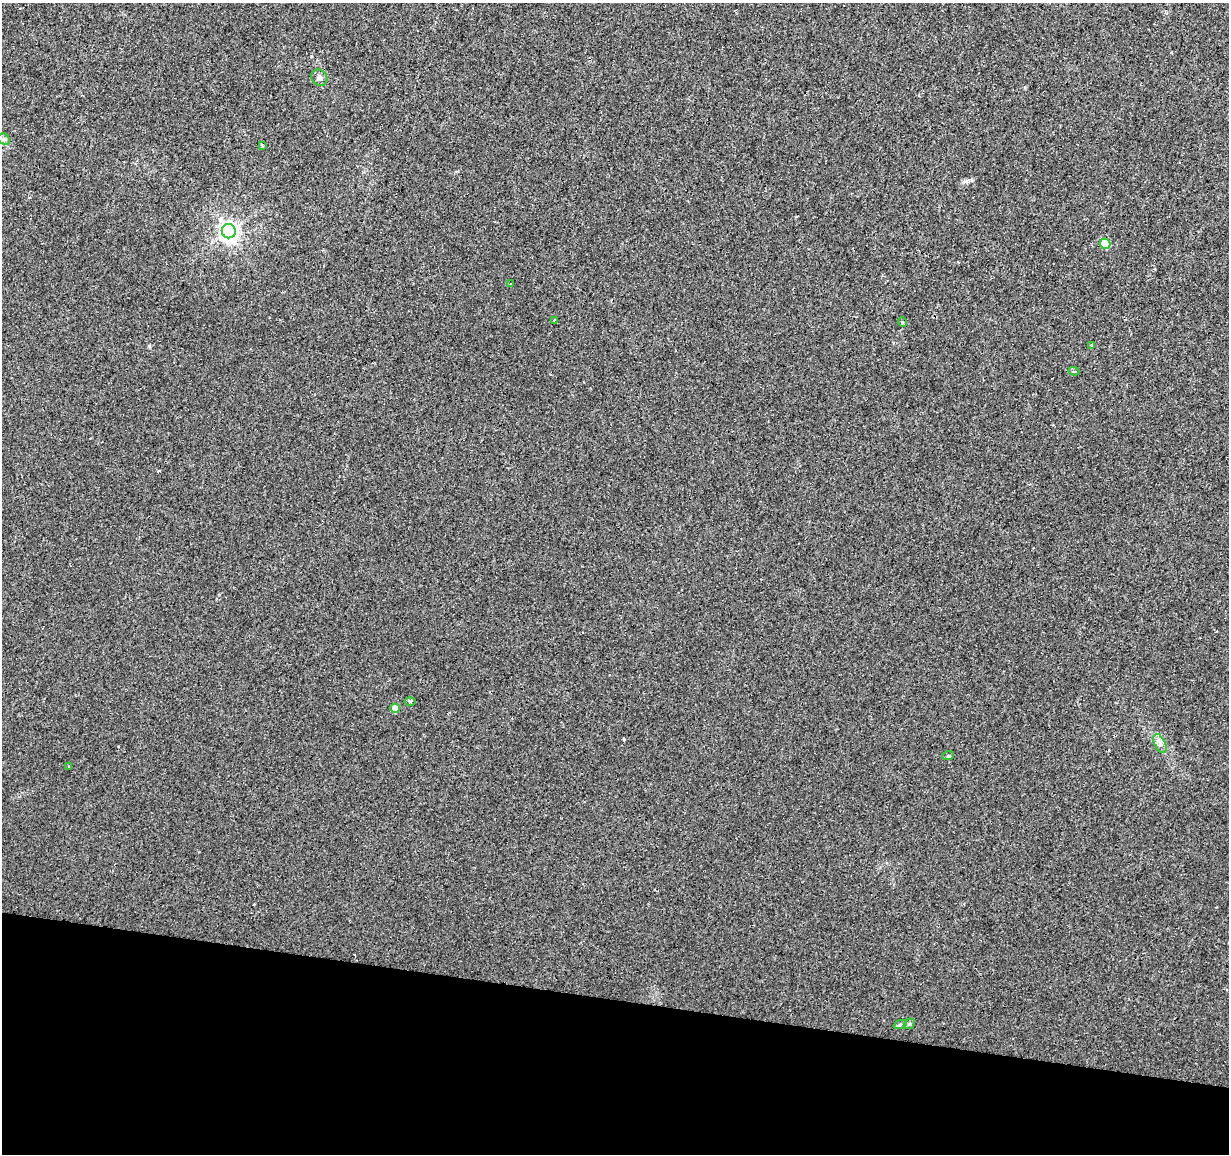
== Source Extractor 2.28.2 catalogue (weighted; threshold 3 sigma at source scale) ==
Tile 15 of 4 x 4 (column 3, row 4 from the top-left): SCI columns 2453-3679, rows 225-1376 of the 4913 x 5118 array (HDU 1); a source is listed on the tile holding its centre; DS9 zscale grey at full resolution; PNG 1231 x 1156 px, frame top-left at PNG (2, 3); each listed source drawn as its Kron ellipse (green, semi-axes under 4 px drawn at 4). Shown black and unused: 13% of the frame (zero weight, under 2 of 3 exposures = <1% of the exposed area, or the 3 px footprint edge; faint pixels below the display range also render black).
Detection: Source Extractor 2.28.2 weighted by HDU 2 'WHT'; one run over the whole footprint, this tile lists its part. Background 0.00516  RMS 0.0036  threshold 0.016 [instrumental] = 3 sigma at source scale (4.5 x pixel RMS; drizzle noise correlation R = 1.50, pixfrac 1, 0.0396/0.0396 arcsec/px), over >= 5 px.
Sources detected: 18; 1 cosmic-ray / hot-pixel residue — neither listed nor drawn; the other 17 listed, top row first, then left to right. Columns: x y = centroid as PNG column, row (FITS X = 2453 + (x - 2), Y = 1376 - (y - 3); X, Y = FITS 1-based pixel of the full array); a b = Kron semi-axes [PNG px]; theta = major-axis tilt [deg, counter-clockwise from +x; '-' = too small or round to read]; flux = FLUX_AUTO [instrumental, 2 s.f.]
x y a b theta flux
319 78 8 7 - 1.1
4 139 6 5 - 0.72
262 145 4 3 - 0.68
229 231 7 7 - 180
1105 244 5 5 - 9.1
510 284 4 2 - 0.3
554 320 2 2 - 0.24
902 322 5 3 - 0.3
1092 345 3 3 - 1.8
1074 371 5 3 - 0.66
410 701 5 3 - 0.49
395 708 5 4 - 4
1160 744 10 5 -64 1.4
948 756 6 4 18 0.39
69 766 3 3 - 1.5
909 1024 6 4 43 0.49
900 1025 7 4 19 0.57
Unlisted compact peaks at least as high as the median listed source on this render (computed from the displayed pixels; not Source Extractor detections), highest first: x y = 965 181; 149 346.